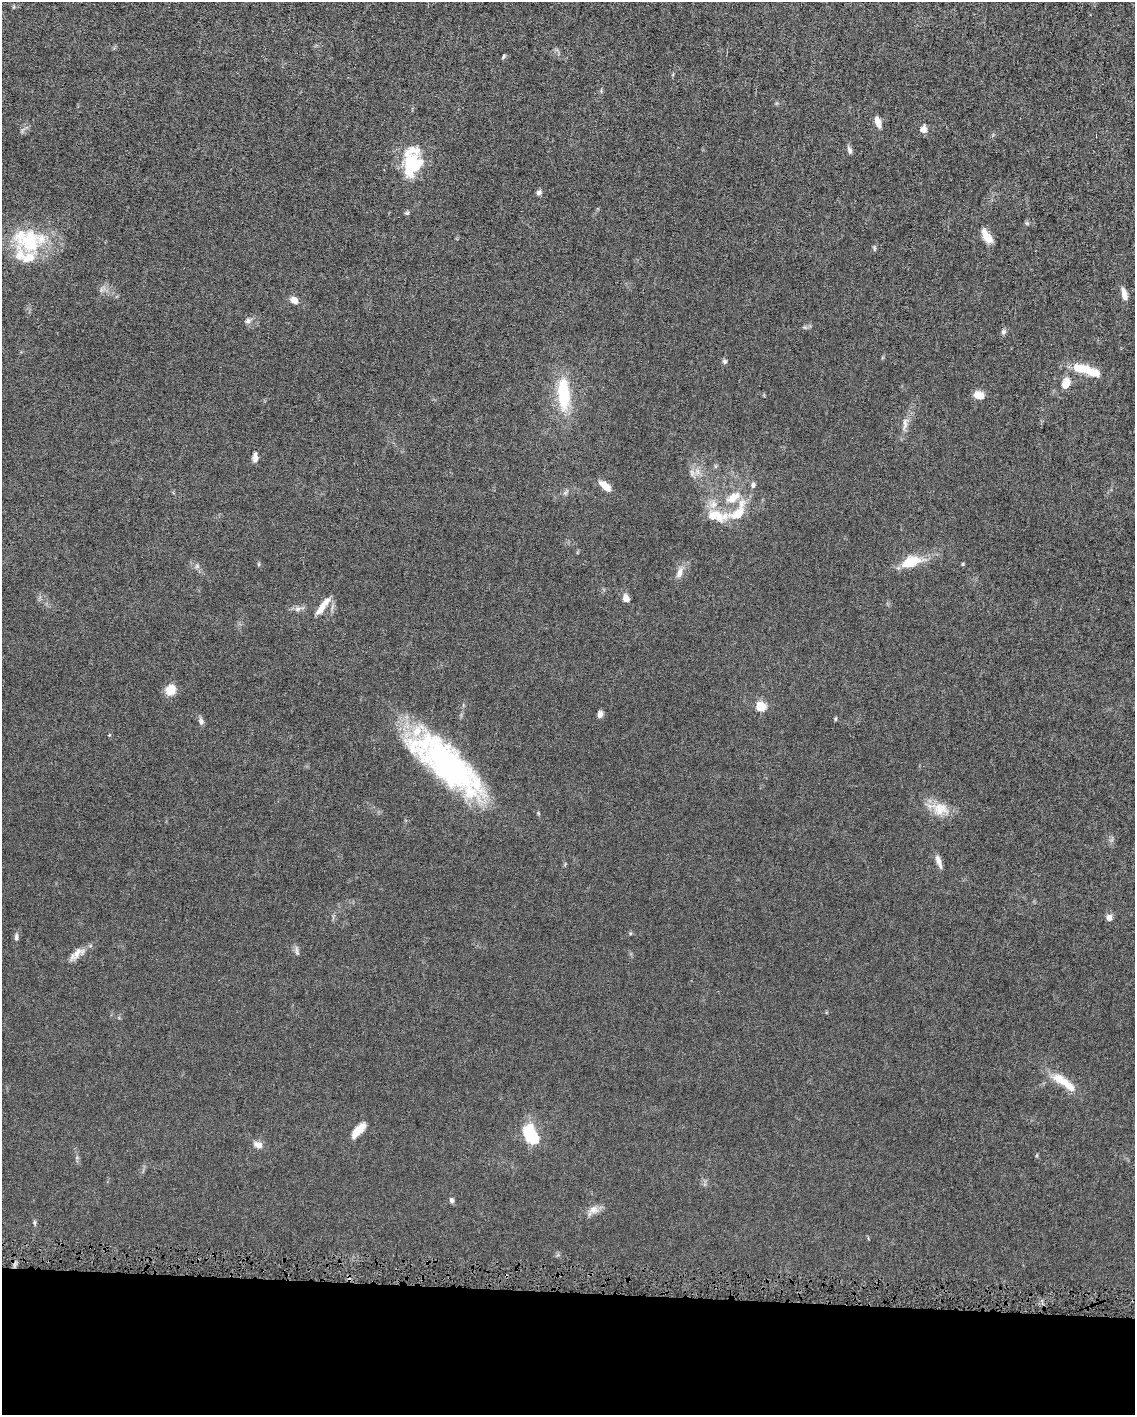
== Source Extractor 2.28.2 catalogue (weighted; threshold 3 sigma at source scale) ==
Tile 10 of 4 x 3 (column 2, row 3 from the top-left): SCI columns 1134-2266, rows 112-1524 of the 4531 x 4566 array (HDU 1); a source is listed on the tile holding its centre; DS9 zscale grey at full resolution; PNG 1137 x 1417 px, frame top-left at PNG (2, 2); no overlay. Shown black and unused: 9% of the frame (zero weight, under 4 of 8 exposures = <1% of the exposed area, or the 3 px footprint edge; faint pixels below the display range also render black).
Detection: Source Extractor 2.28.2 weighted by HDU 2 'WHT'; one run over the whole footprint, this tile lists its part. Background 0.0155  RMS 0.0023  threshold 0.00928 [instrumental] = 3 sigma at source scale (4.09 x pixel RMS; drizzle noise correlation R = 1.36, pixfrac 0.8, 0.05/0.05 arcsec/px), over >= 5 px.
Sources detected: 63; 1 inside a brighter object's white glare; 1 cosmic-ray / hot-pixel residue — not listed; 11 inside a brighter listed object's ellipse — not listed separately; the other 50 listed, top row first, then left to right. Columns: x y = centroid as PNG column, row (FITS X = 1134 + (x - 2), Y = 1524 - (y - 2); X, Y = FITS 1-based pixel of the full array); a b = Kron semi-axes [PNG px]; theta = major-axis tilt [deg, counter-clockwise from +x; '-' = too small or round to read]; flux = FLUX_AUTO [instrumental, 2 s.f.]
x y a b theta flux
503 57 7 4 64 0.28
878 122 12 6 -69 1.9
923 129 8 7 - 1.3
849 150 11 5 -70 0.63
414 166 39 20 80 11
539 192 7 6 - 0.61
987 236 18 8 -57 2.4
30 242 42 31 15 15
874 248 9 3 -85 0.28
1124 294 14 6 -76 1.6
294 300 10 7 -26 1.3
248 321 7 6 - 0.68
1003 332 7 6 - 0.52
725 361 7 7 - 0.43
1084 368 19 11 7 3.5
1066 383 8 6 67 3.9
564 393 41 15 -87 11
978 395 10 7 -7 2.6
905 424 19 6 87 1.3
255 457 11 6 -88 1
697 472 10 4 -82 0.82
605 486 17 8 -41 2.1
738 512 34 16 58 5.8
715 516 27 14 -20 4.3
910 564 21 18 32 4.3
963 564 6 3 89 0.21
197 566 7 5 -46 0.49
680 572 14 7 77 1.4
626 598 9 7 -69 1.3
323 606 24 7 53 2.5
298 609 9 6 27 0.79
170 690 13 12 - 2.4
761 706 5 5 - 11
600 714 8 6 82 0.93
835 719 6 4 89 0.24
201 721 9 6 -74 0.68
446 764 91 31 -41 53
940 809 24 17 -15 4.1
938 861 18 6 -72 1.2
1109 917 6 5 - 1.6
16 937 11 5 84 0.57
297 951 13 4 -81 0.56
77 954 23 10 38 2
1068 1085 31 10 -41 3.7
358 1130 21 8 47 2.9
530 1133 23 13 -55 9.2
258 1145 9 7 -23 1.6
452 1200 7 6 - 0.51
593 1210 15 11 9 1.6
34 1223 8 4 -82 0.33